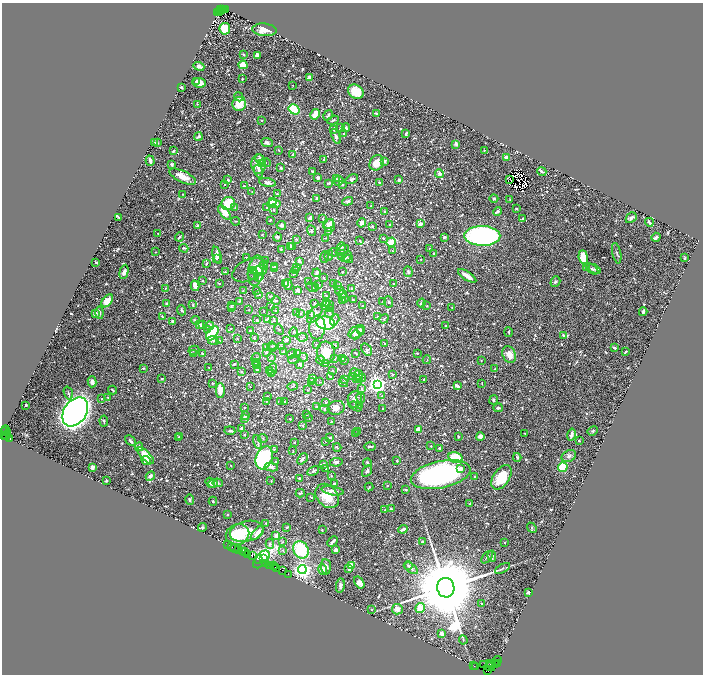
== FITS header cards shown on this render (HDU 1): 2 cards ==
NAXIS1  =                 1402
NAXIS2  =                 1344

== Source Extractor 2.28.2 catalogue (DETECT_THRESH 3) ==
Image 1402 x 1344 px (HDU 1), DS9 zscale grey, zoomed out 1/2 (1 PNG px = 2 x 2 image px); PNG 705 x 676 px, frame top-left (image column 2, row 1343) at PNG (2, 3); each listed source drawn as its Kron ellipse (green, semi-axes under 4 px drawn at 4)
Background 1.1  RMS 0.043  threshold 0.13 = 3 sigma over >= 5 px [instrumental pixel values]
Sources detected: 1557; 251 cannot appear on this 1/2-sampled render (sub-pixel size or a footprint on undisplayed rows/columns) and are neither listed nor drawn; of the other 1306, the 500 brightest by FLUX_AUTO listed and drawn (806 fainter detections omitted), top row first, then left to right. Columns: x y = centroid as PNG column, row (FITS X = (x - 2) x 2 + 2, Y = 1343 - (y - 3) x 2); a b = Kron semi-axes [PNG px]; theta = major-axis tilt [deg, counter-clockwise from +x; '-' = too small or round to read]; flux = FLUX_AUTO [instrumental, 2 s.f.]
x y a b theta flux
223 9 3 1 - 190
225 9 3 2 - 380
220 10 3 1 - 290
218 12 2 1 - 130
220 12 2 1 - 150
225 29 6 5 - 220
265 30 12 6 -6 100
243 54 2 2 - 25
257 55 4 3 - 32
243 65 4 4 - 150
199 66 5 3 - 23
309 78 2 2 - 100
242 79 3 2 - 11
196 81 3 3 - 14
199 83 7 5 -7 49
292 85 2 2 - 9.4
181 87 2 2 - 15
356 92 8 6 -29 150
239 97 5 3 - 16
197 104 2 2 - 8.6
239 104 7 6 - 170
294 109 6 4 -34 290
376 113 3 2 - 11
315 114 5 3 - 140
328 115 5 3 - 23
333 120 6 3 21 13
261 121 2 2 - 12
340 127 2 2 - 9.3
346 128 4 3 - 11
333 130 3 3 - 8.6
344 134 2 2 - 10
406 134 4 2 - 13
336 136 8 3 -68 23
198 137 4 2 - 20
155 143 3 2 - 8.1
157 143 4 3 - 11
267 143 6 4 -23 22
456 144 4 3 - 25
279 150 2 2 - 10
484 150 2 2 - 8.8
174 151 4 3 - 12
292 155 2 2 - 9.5
507 157 4 3 - 42
260 159 5 4 - 22
324 159 2 2 - 11
150 161 5 2 - 34
384 161 3 3 - 24
265 162 6 3 -9 13
262 163 2 2 - 20
377 163 8 6 49 120
171 164 3 3 - 18
259 164 10 7 -88 130
281 168 2 2 - 12
259 171 6 3 -75 22
312 171 3 2 - 14
542 171 5 2 - 12
439 173 4 3 - 27
183 177 14 5 -25 77
318 178 3 3 - 24
336 179 2 2 - 8.6
352 179 7 3 28 23
510 179 4 1 - 13
228 180 3 2 - 20
399 180 3 3 - 18
339 181 5 5 - 15
267 182 8 3 -10 34
329 183 3 2 - 34
379 183 2 2 - 22
225 184 2 2 - 9.3
343 185 2 2 - 9
244 186 2 2 - 8.6
252 192 2 1 - 8.2
183 194 2 2 - 8.3
277 194 2 2 - 13
316 198 4 3 - 16
494 199 4 4 - 11
510 199 2 2 - 9
273 201 2 2 - 130
348 201 5 4 - 20
228 203 7 6 - 220
274 204 7 3 -2 170
371 206 2 2 - 8.3
235 207 2 2 - 13
267 208 2 2 - 13
516 209 3 2 - 11
274 210 5 3 - 9
385 211 2 2 - 17
497 211 4 3 - 20
224 212 8 4 -51 100
119 217 2 2 - 10
310 218 3 2 - 49
631 218 6 4 47 20
323 219 2 2 - 11
523 219 3 3 - 16
270 220 3 2 - 15
236 221 4 2 - 8.3
649 222 5 2 - 21
362 223 4 3 - 35
329 224 5 4 - 37
390 224 2 2 - 14
421 224 4 2 - 47
198 225 2 2 - 65
281 225 4 4 - 26
329 226 6 5 - 83
372 226 3 3 - 11
311 230 5 4 - 16
328 232 3 3 - 11
158 233 2 2 - 8.1
262 234 2 2 - 14
482 236 18 10 -1 2300
179 237 4 2 - 12
277 237 4 4 - 17
444 237 3 2 - 26
656 237 5 3 - 22
325 238 3 3 - 8.3
383 238 3 2 - 11
297 239 2 2 - 17
360 241 3 2 - 8.7
391 242 5 4 - 120
290 246 2 2 - 8.7
292 246 4 4 - 28
342 247 4 3 - 13
184 248 4 2 - 11
281 249 3 2 - 9.4
430 249 2 2 - 8.7
342 250 7 4 33 14
393 251 3 2 - 8.7
155 252 2 2 - 9.3
333 252 4 2 - 13
434 253 2 2 - 12
617 253 10 3 -78 14
217 255 9 4 -74 67
329 255 5 3 - 12
342 256 4 3 - 8.2
246 257 2 2 - 12
324 257 5 2 - 8.1
346 257 6 3 49 19
583 257 7 4 -83 150
684 258 3 2 - 10
216 259 3 3 - 13
349 259 4 2 - 12
421 259 2 2 - 8.6
266 261 3 2 - 10
96 262 3 2 - 9.3
299 262 3 2 - 17
206 263 3 2 - 14
264 265 5 3 - 13
275 267 2 1 - 8.8
587 267 3 3 - 11
296 268 3 3 - 8.7
275 269 3 2 - 8.3
592 269 7 4 -38 16
595 269 6 4 -35 15
249 270 17 10 27 56
260 270 7 5 13 48
253 271 3 2 - 25
256 271 15 8 82 150
296 271 3 3 - 8.3
124 272 7 4 77 30
225 272 3 2 - 12
342 272 3 2 - 12
408 272 5 4 - 14
317 273 4 2 - 31
294 274 4 3 - 11
253 275 6 5 - 27
467 276 10 3 -32 78
259 277 5 3 - 12
323 277 3 2 - 15
203 281 2 2 - 15
308 281 3 2 - 12
555 282 6 4 55 17
219 283 2 2 - 9.2
285 283 4 2 - 18
333 283 2 2 - 10
288 284 5 3 - 12
319 284 3 2 - 9.7
394 284 2 2 - 18
195 286 5 3 - 80
337 286 2 2 - 23
312 287 6 3 -25 15
316 287 3 3 - 9.8
165 288 2 2 - 8.4
351 288 2 2 - 8.2
257 290 2 2 - 8.1
298 290 3 3 - 28
243 291 2 2 - 11
340 291 4 3 - 10
258 294 2 2 - 24
343 294 4 3 - 11
271 296 3 2 - 10
327 296 3 3 - 8.5
344 298 5 2 - 11
276 300 4 2 - 13
342 300 4 2 - 12
353 300 2 2 - 13
107 301 7 4 50 140
239 301 3 2 - 12
383 301 2 2 - 10
389 302 6 3 -82 16
167 303 3 2 - 13
314 303 4 3 - 8.9
326 303 3 2 - 36
421 303 4 2 - 22
330 304 4 2 - 16
193 305 4 2 - 9.1
231 305 2 2 - 8.1
325 305 5 3 - 17
362 306 2 2 - 21
427 306 2 2 - 9.3
231 307 3 2 - 8.1
271 307 3 2 - 10
452 307 2 2 - 8.8
331 308 3 2 - 8.5
182 310 5 3 - 12
249 310 2 2 - 9.1
276 310 2 2 - 11
264 311 2 2 - 13
297 312 2 2 - 12
643 312 4 2 - 20
99 313 6 4 -84 33
329 313 4 3 - 14
95 314 3 2 - 42
300 314 2 2 - 11
311 314 3 2 - 8.8
315 314 11 5 54 31
162 316 3 2 - 12
377 316 2 2 - 9.9
257 319 2 2 - 10
267 319 2 2 - 26
384 319 5 3 - 11
195 320 4 3 - 15
335 320 6 3 59 17
172 321 3 2 - 20
274 321 2 2 - 8.6
326 323 9 6 -9 590
199 325 4 3 - 28
203 325 3 3 - 8.9
210 326 4 4 - 20
446 326 2 2 - 10
317 327 12 8 85 75
231 329 2 2 - 8.9
279 329 5 2 - 8.2
208 330 3 2 - 8.2
360 330 4 3 - 19
250 331 3 2 - 27
294 332 5 3 - 11
357 332 9 5 30 54
509 332 5 2 - 8.1
212 333 8 5 55 420
355 335 5 3 - 18
563 335 3 3 - 8.2
302 337 5 2 - 8.9
254 338 4 3 - 10
238 339 2 2 - 12
213 340 5 3 - 14
219 340 2 2 - 12
286 340 3 3 - 15
384 343 2 2 - 8.6
316 345 4 2 - 12
335 345 2 2 - 11
272 346 4 3 - 13
266 347 2 2 - 11
282 347 3 3 - 12
272 348 3 2 - 9.8
614 348 4 3 - 9.3
367 349 6 4 -57 19
194 350 5 2 - 8.7
266 352 3 2 - 30
283 352 3 3 - 18
625 352 3 2 - 9.7
202 353 2 2 - 14
298 353 2 2 - 8.3
326 353 11 9 -83 160
356 353 4 2 - 11
417 353 2 2 - 11
194 354 2 2 - 8.9
292 354 5 3 - 22
509 354 9 6 -67 73
304 357 4 2 - 11
256 358 5 3 - 8.8
271 358 3 2 - 8.8
335 359 2 2 - 11
342 359 4 2 - 29
293 360 5 3 - 9.9
321 360 4 3 - 8.1
427 360 4 2 - 8.2
344 361 2 2 - 10
481 361 2 2 - 9.3
256 363 3 3 - 12
234 364 4 2 - 8.7
300 364 4 2 - 21
325 364 3 2 - 10
257 365 3 3 - 10
209 367 2 2 - 8.3
143 368 2 2 - 20
273 369 6 3 69 10
495 369 2 2 - 16
257 370 4 3 - 9.5
269 370 3 2 - 8.8
333 370 2 2 - 11
241 372 3 2 - 12
271 373 4 2 - 8.8
355 373 5 3 - 41
393 374 3 2 - 11
359 375 5 3 - 33
331 377 2 2 - 12
353 377 3 2 - 38
356 378 4 3 - 15
361 378 5 4 - 23
162 379 3 2 - 8.1
313 379 3 2 - 9.8
344 379 2 2 - 14
424 379 2 2 - 9.8
312 381 3 3 - 15
92 382 5 4 - 40
320 382 2 2 - 9.1
343 382 5 4 - 11
213 383 3 2 - 11
482 383 3 2 - 10
377 385 4 4 - 4100
293 386 5 2 - 8.8
457 386 4 2 - 47
250 387 2 2 - 8.7
361 389 3 3 - 13
113 390 4 2 - 10
307 390 2 2 - 9.1
220 391 7 4 90 110
68 393 7 3 -71 13
267 396 2 2 - 12
382 396 3 3 - 8.8
108 398 4 3 - 8.2
361 398 5 3 - 9.3
102 399 2 2 - 11
355 399 8 7 - 53
494 400 5 4 - 9.7
266 401 2 2 - 12
284 401 2 2 - 9.8
281 402 3 2 - 8.3
326 403 3 2 - 8.8
26 405 2 2 - 17
360 405 3 3 - 8.9
317 406 4 3 - 11
356 406 7 2 -28 12
245 408 3 2 - 8.9
336 408 8 7 - 56
383 408 2 2 - 9.4
498 408 5 3 - 17
325 409 5 4 - 12
75 412 16 11 55 8500
307 414 2 2 - 13
246 415 3 2 - 24
245 418 3 2 - 49
309 418 2 2 - 9.1
290 419 2 2 - 17
104 421 5 3 - 15
331 421 2 2 - 14
303 426 4 3 - 8.1
241 428 3 3 - 23
418 429 2 2 - 200
6 430 5 2 - 360
4 431 3 2 - 400
230 431 5 3 - 22
358 431 3 2 - 15
593 431 5 4 - 12
356 433 3 3 - 8.2
525 433 2 2 - 8.1
4 435 3 1 - 240
7 435 5 2 - 130
244 435 2 2 - 18
571 435 6 3 77 38
480 436 4 4 - 33
178 437 2 2 - 9.3
180 437 2 2 - 13
458 437 2 2 - 13
330 438 2 2 - 35
10 439 2 2 - 620
263 439 4 3 - 8.8
130 441 6 3 -44 24
325 441 2 2 - 9.3
579 441 2 2 - 15
258 442 7 3 -77 14
294 443 2 2 - 8.3
370 446 6 2 0 13
431 446 2 2 - 8.6
139 447 4 3 - 21
337 447 4 2 - 12
439 448 2 2 - 25
274 449 3 3 - 11
293 450 3 2 - 10
146 456 11 4 -46 160
569 456 8 5 29 24
517 457 4 3 - 15
264 458 12 8 70 970
455 458 7 5 -15 270
302 459 6 2 46 14
146 461 5 4 - 97
397 461 2 2 - 23
275 462 2 2 - 10
336 462 6 3 9 25
367 463 4 3 - 15
324 464 3 3 - 28
231 465 2 2 - 9.2
92 467 2 2 - 150
271 467 7 4 -8 29
563 467 5 4 - 200
326 469 3 2 - 10
461 469 2 2 - 65
313 471 6 3 29 17
367 471 6 3 59 14
441 475 30 13 12 1800
150 476 5 3 - 27
331 476 2 2 - 10
475 477 2 2 - 13
501 477 14 8 58 230
299 478 3 3 - 15
106 481 2 2 - 14
271 481 2 2 - 9
210 483 5 3 - 47
218 483 5 4 - 13
213 484 4 3 - 34
334 484 2 2 - 17
387 486 2 2 - 20
369 487 4 2 - 12
406 490 3 2 - 8.2
333 491 11 4 -10 40
300 493 4 2 - 12
327 496 13 10 -48 160
310 497 3 2 - 11
190 500 5 4 - 15
213 501 4 3 - 12
470 504 3 2 - 10
391 509 4 2 - 14
385 510 2 2 - 9.7
227 514 2 2 - 23
266 523 2 2 - 9.9
202 527 4 4 - 13
287 527 4 2 - 10
532 528 6 4 -49 12
403 529 5 2 - 42
322 530 2 2 - 8.1
247 531 17 10 14 160
257 533 8 3 51 75
238 534 12 10 23 270
276 535 3 3 - 42
333 541 6 2 44 28
282 542 4 3 - 8.3
422 542 2 2 - 22
505 542 2 2 - 14
227 544 2 1 - 85
270 544 5 4 - 17
231 546 3 2 - 150
235 548 4 3 - 68
238 550 3 2 - 220
283 550 4 4 - 11
301 550 9 7 -59 480
336 550 3 3 - 33
245 551 2 1 - 65
242 552 2 2 - 82
248 554 2 1 - 110
252 555 2 2 - 130
492 556 6 3 -85 34
487 557 7 3 47 16
261 559 10 6 49 1700
264 559 3 2 - 170
258 560 3 2 - 840
266 563 4 1 - 370
270 565 3 1 - 220
408 565 4 3 - 19
273 566 2 2 - 280
351 566 4 4 - 110
275 567 2 1 - 170
326 567 8 5 -86 31
276 568 2 1 - 130
411 568 8 4 -36 22
503 568 8 3 28 16
302 569 4 4 - 4300
349 569 3 3 - 27
282 570 2 1 - 47
323 570 5 4 - 55
288 574 2 1 - 67
359 582 7 4 -56 49
340 586 7 4 82 28
446 588 10 8 -80 150000
528 592 2 2 - 100
482 603 3 2 - 8.4
420 608 5 4 - 120
371 609 2 2 - 8.4
397 609 5 5 - 52
442 634 4 3 - 32
463 640 4 2 - 8.2
497 661 5 2 - 320
497 663 2 1 - 34
490 664 2 1 - 130
495 664 2 1 - 48
484 665 3 1 - 77
492 665 3 1 - 55
474 666 2 1 - 91
476 667 2 1 - 150
490 667 5 1 - 110
487 671 4 2 - 95
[806 fainter detections neither listed nor drawn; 251 sub-pixel or undisplayed-footprint detections neither listed nor drawn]